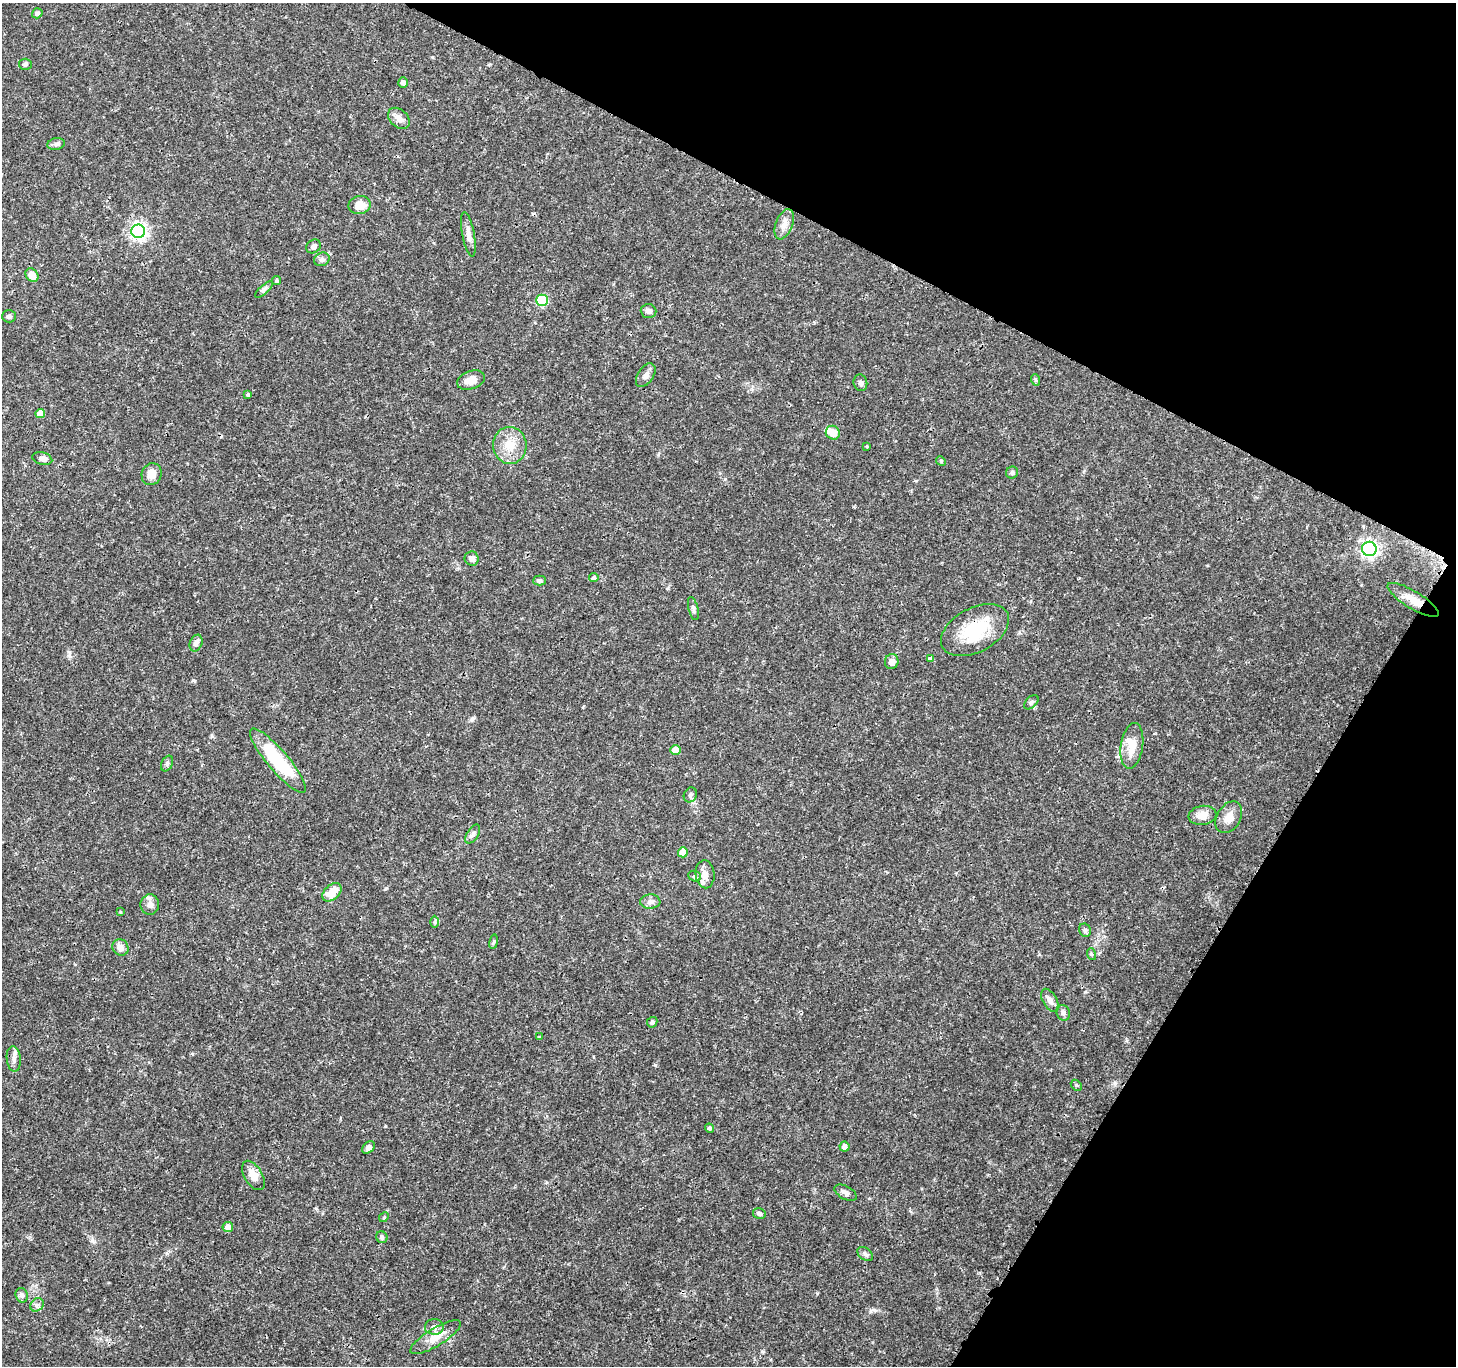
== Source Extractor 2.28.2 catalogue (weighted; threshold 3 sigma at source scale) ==
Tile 8 of 4 x 4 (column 4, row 2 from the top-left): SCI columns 4371-5824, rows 2925-4288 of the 5834 x 5916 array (HDU 1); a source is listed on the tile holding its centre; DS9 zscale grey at full resolution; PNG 1458 x 1368 px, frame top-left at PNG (2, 3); each listed source drawn as its Kron ellipse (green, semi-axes under 4 px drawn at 4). Shown black and unused: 25% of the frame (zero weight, under 3 of 4 exposures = <1% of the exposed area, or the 3 px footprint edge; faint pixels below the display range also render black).
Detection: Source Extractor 2.28.2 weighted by HDU 2 'WHT'; one run over the whole footprint, this tile lists its part. Background 0.0345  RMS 0.0022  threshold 0.00979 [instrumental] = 3 sigma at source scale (4.5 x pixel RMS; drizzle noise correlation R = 1.50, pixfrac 1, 0.0396/0.0396 arcsec/px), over >= 5 px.
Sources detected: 87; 1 inside a brighter object's white glare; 2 cosmic-ray / hot-pixel residue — neither listed nor drawn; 3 inside a brighter listed object's ellipse — not listed separately; the other 81 listed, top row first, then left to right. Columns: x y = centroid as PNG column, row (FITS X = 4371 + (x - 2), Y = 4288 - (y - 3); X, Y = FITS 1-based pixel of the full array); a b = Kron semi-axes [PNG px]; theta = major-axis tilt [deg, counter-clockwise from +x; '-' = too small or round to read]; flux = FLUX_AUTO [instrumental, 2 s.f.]
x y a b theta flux
37 13 5 5 - 0.57
25 64 6 5 - 0.46
403 83 5 5 - 0.92
399 118 12 8 -44 1.5
56 144 9 6 10 0.66
360 205 11 9 10 3
784 224 16 8 69 1.6
138 231 7 6 - 68
468 234 22 6 -79 1.5
313 246 7 6 - 0.98
322 259 8 6 26 0.65
32 275 7 5 -51 2.2
277 281 4 4 - 0.44
264 289 11 4 42 0.63
542 300 6 5 - 15
649 311 8 7 - 0.87
9 316 7 6 - 0.6
646 375 13 7 57 1.1
471 380 14 9 19 2.3
1036 380 6 3 -71 0.34
860 383 8 7 - 0.58
248 395 3 3 - 0.33
40 414 5 4 - 2.3
833 433 7 6 - 2.8
510 445 18 16 -85 4.1
867 446 4 3 - 0.22
42 458 10 6 -15 1
941 461 5 4 - 0.25
1012 473 6 5 - 0.46
152 474 11 9 67 2.1
1369 549 7 7 - 79
472 559 7 7 - 1
594 578 5 4 - 0.51
540 581 6 5 - 0.58
1413 600 29 8 -31 3.4
693 609 12 4 -77 0.55
975 630 37 22 28 11
196 643 9 6 66 0.93
930 658 4 3 - 1.3
892 662 7 6 - 1.5
1031 702 8 5 44 0.49
1132 746 23 11 82 3.4
675 750 5 5 - 2.4
278 760 41 10 -49 16
167 763 8 5 64 0.55
690 795 8 6 63 0.55
1203 815 14 9 7 2.5
1229 817 17 11 59 2.3
473 834 10 6 57 0.68
683 852 5 5 - 4.1
705 874 14 9 -86 1.6
695 876 6 5 - 0.39
332 892 11 7 41 3.7
650 902 10 7 2 0.99
150 904 10 9 - 1.2
120 912 4 4 - 0.22
434 922 6 4 89 0.34
1085 930 7 6 - 0.52
494 942 7 4 81 0.34
120 947 8 7 - 1.3
1091 954 6 4 -72 0.27
1050 1000 13 7 -59 1.1
1063 1013 8 6 -73 0.66
652 1022 5 5 - 0.55
539 1037 3 3 - 0.2
14 1059 12 7 -84 1.1
1076 1085 6 4 -46 0.31
709 1128 5 4 - 0.36
844 1146 5 5 - 1.2
368 1147 7 5 41 0.83
253 1175 16 9 -59 2.2
846 1193 12 6 -29 0.86
759 1214 6 5 - 0.53
384 1217 5 4 - 0.24
228 1227 5 5 - 1.5
382 1237 6 5 - 0.57
865 1254 9 5 -40 0.58
22 1295 7 6 - 0.68
37 1305 7 6 - 0.62
434 1327 9 7 -1 0.93
435 1337 29 9 31 3.3
Overlapping masked pixels (flux is a lower limit): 2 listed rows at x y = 1413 600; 975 630
Unlisted compact peaks at least as high as the median listed source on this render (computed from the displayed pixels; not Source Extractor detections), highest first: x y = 655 1065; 92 1241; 874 1310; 385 889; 817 1293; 316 1208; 472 719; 385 1126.